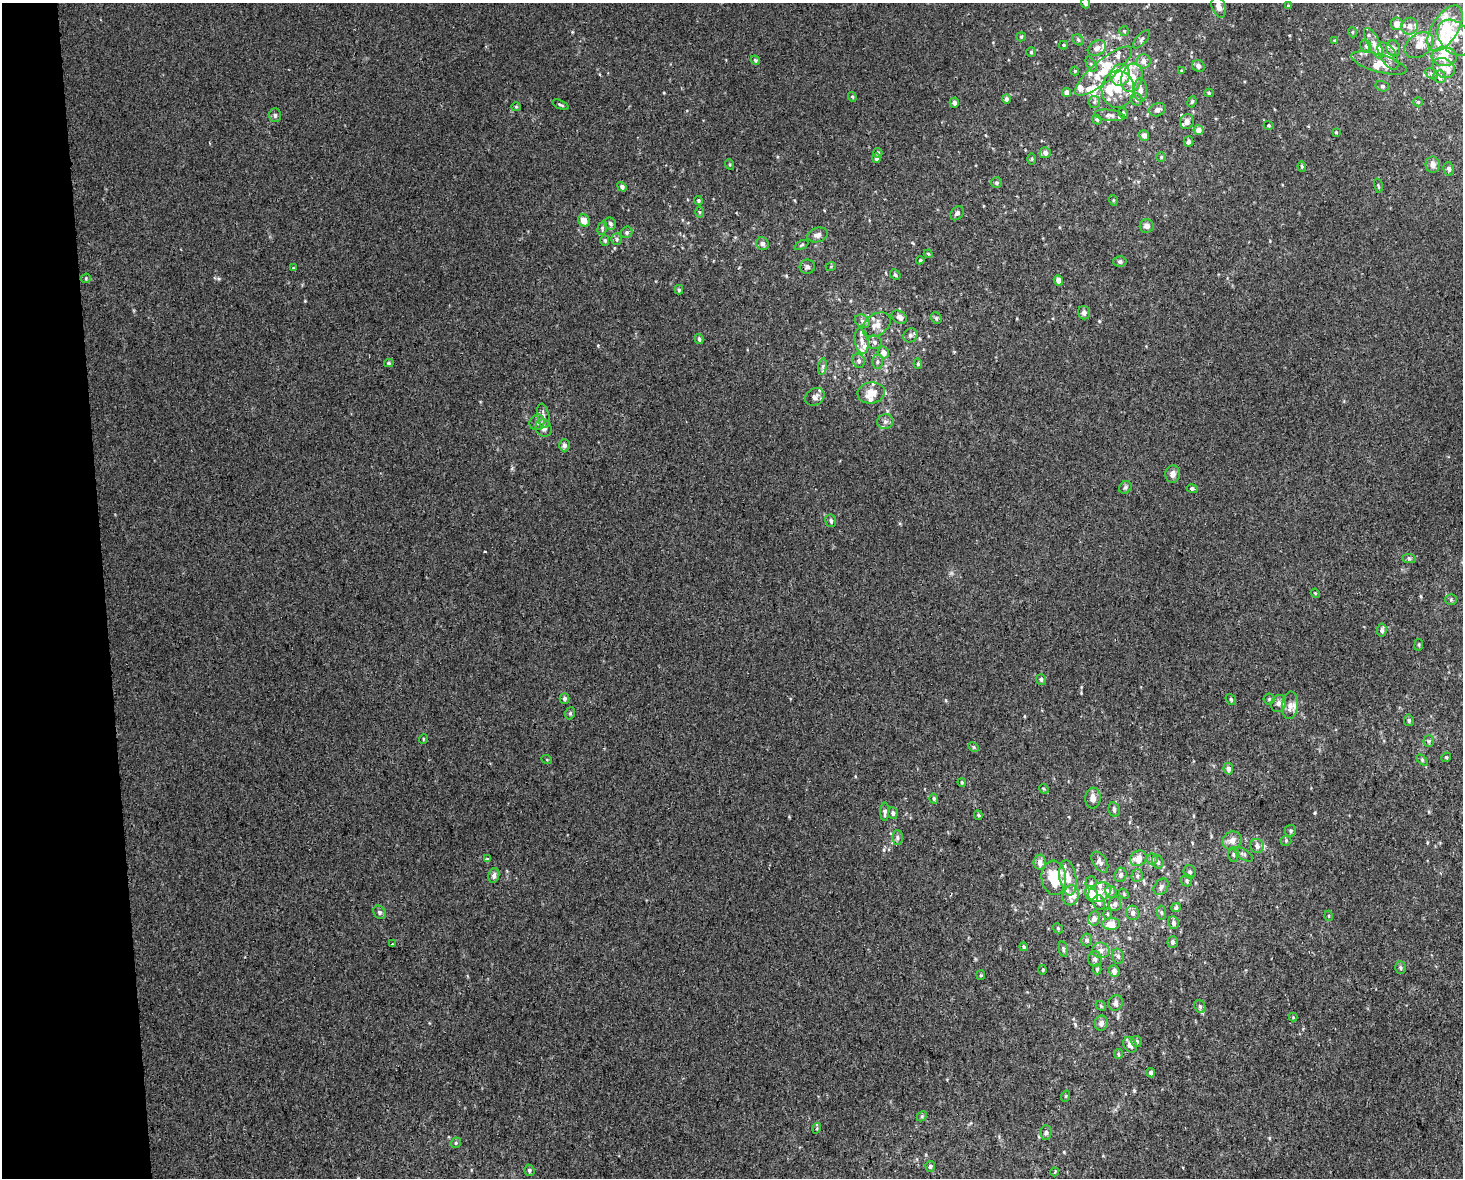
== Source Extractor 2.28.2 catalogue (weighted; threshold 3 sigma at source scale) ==
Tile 4 of 3 x 4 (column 1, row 2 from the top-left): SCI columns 22-1482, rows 2396-3571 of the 4470 x 4790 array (HDU 1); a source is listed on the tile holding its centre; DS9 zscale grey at full resolution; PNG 1465 x 1180 px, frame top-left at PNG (2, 3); each listed source drawn as its Kron ellipse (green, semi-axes under 4 px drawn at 4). Shown black and unused: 7% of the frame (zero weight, under 2 of 3 exposures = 2% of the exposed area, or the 3 px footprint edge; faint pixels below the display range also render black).
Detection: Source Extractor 2.28.2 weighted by HDU 2 'WHT'; one run over the whole footprint, this tile lists its part. Background 0.00318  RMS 0.0056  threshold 0.0251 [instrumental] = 3 sigma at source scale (4.5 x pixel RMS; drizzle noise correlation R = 1.50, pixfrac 1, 0.0396/0.0396 arcsec/px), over >= 5 px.
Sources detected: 266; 1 inside a brighter object's white glare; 1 cosmic-ray / hot-pixel residue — neither listed nor drawn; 45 inside a brighter listed object's ellipse — not listed separately; the other 219 listed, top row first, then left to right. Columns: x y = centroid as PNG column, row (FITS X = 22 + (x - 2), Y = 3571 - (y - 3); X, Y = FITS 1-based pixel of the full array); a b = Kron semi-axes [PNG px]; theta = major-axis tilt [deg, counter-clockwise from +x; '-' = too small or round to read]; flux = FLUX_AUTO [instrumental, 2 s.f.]
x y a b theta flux
1085 3 5 4 - 1.7
1288 6 4 3 - 0.6
1219 7 11 6 -69 3.4
1397 24 6 6 - 4.7
1410 26 8 8 - 3.7
1445 28 26 13 58 17
1124 31 5 5 - 0.71
1352 32 5 3 - 0.48
1021 37 5 4 - 0.66
1455 38 20 14 -49 10
1141 39 11 5 47 1.6
1078 40 6 5 - 0.89
1334 41 4 3 - 0.5
1374 43 17 6 -64 3.4
1063 45 4 4 - 0.65
1419 45 16 11 37 6.6
1366 46 6 5 - 0.97
1097 48 10 7 30 2.8
1393 48 8 7 - 2.4
1031 52 5 5 - 0.76
1388 56 15 8 -58 3.6
1444 57 12 9 -4 12
755 60 5 4 - 0.59
1143 61 7 7 - 2.8
1379 63 28 9 -16 8
1091 64 8 4 -63 1.1
1198 66 6 5 - 1.8
1444 68 12 9 -30 4.4
1075 71 4 4 - 0.52
1103 71 36 10 40 14
1182 71 4 3 - 0.6
1431 74 6 5 - 1.2
1120 75 11 9 66 15
1440 77 6 6 - 3.1
1132 78 14 10 72 11
1382 86 7 5 -14 0.99
1118 89 18 16 85 12
1140 90 11 7 -87 3.5
1067 93 4 4 - 3.7
1209 93 5 4 - 0.8
852 97 5 4 - 0.72
1006 99 5 4 - 1.3
1136 99 6 5 - 1.3
1094 102 6 5 - 1.1
1192 102 6 4 67 0.76
1418 102 5 4 - 0.64
954 103 5 4 - 1.8
560 105 8 3 -25 0.87
516 107 5 4 - 0.64
1157 110 8 6 21 2.3
1123 113 6 4 -59 0.84
275 115 7 5 89 1.1
1109 115 15 5 -6 2.2
1097 119 5 4 - 0.79
1187 122 7 6 - 3.4
1269 125 5 4 - 0.7
1198 130 5 5 - 3.7
1336 132 3 3 - 0.47
1144 135 5 5 - 2.5
1188 142 5 5 - 1.5
878 153 5 4 - 1.3
1045 153 5 5 - 2.3
1161 157 5 5 - 0.68
876 158 5 4 - 1.5
1032 159 6 4 89 0.64
729 164 5 3 - 0.57
1433 165 8 7 - 3.1
1302 166 5 4 - 0.8
1449 169 6 5 - 1.8
997 183 5 5 - 1
1378 186 7 3 -77 0.58
622 187 5 4 - 1.7
698 200 4 4 - 0.75
1113 200 5 3 - 0.52
700 212 5 4 - 0.67
957 213 8 5 51 1.4
584 220 6 5 - 4.7
610 224 6 5 - 1.5
1147 226 7 7 - 2.6
602 228 7 4 76 0.91
627 232 6 5 - 1.2
818 235 11 7 14 2.4
617 239 6 5 - 0.99
605 240 5 4 - 0.8
762 244 6 6 - 2.1
801 245 7 4 27 0.79
928 254 4 4 - 0.53
920 260 4 4 - 0.66
1120 262 6 5 - 1.1
831 266 5 3 - 0.46
807 267 7 7 - 1.5
293 268 4 4 - 0.46
895 275 6 4 -47 1.1
86 278 5 4 - 0.72
1058 280 5 4 - 3
679 290 5 4 - 0.85
1084 313 7 6 - 2.2
899 317 8 6 -29 2.9
936 318 6 5 - 0.88
862 321 8 6 -34 1.7
876 325 15 10 34 5.5
910 335 7 6 - 1.5
699 339 5 4 - 1.3
862 341 13 6 -81 3.6
875 342 7 6 - 1.6
883 353 6 5 - 3.2
859 361 7 6 - 1.8
877 362 7 5 90 1.1
389 363 5 4 - 0.75
918 364 5 4 - 0.87
823 367 8 4 81 1.2
871 393 14 10 8 8.6
815 397 10 8 34 2.5
543 416 12 6 -80 2.2
537 422 8 7 - 2.4
885 422 8 7 - 2
544 428 9 7 -54 2.3
564 445 6 5 - 1.7
1173 474 9 7 85 2.8
1125 487 7 5 45 1.1
1192 489 6 4 -11 1.4
831 521 6 5 - 1.4
1409 558 7 4 -1 0.9
1315 593 5 3 - 0.54
1451 600 5 5 - 0.8
1382 630 6 5 - 1.5
1419 645 6 3 83 0.59
1041 679 5 5 - 1.2
565 698 5 5 - 1.2
1231 699 6 4 -52 1.1
1269 699 5 5 - 0.86
1279 703 9 7 64 2.3
1290 705 14 8 85 3.5
570 713 6 5 - 0.86
1409 720 6 5 - 0.98
423 739 5 3 - 0.44
1429 741 5 5 - 0.88
974 747 5 4 - 0.87
1446 757 5 4 - 0.73
547 760 5 3 - 0.47
1422 760 6 4 -47 0.76
1228 769 6 5 - 1.9
962 782 4 3 - 0.65
1044 789 5 4 - 0.66
1093 798 10 8 85 3.7
934 799 5 4 - 0.72
1114 809 7 5 -79 1.7
885 812 9 4 89 1.7
893 813 5 5 - 1.4
978 815 5 4 - 0.74
1291 831 6 5 - 0.99
897 838 7 5 90 1.4
1232 840 10 9 - 3.8
1286 841 5 5 - 0.7
1257 846 7 6 - 2.2
1233 854 7 5 89 1
1244 854 10 5 -34 1.4
1138 858 8 7 - 6.3
487 859 3 3 - 1.2
1152 859 5 5 - 1.2
1040 862 7 6 - 3.1
1100 862 11 6 -57 2.5
1158 862 7 5 -71 1.9
1190 872 7 6 - 1.2
494 875 7 5 79 1.7
1121 875 7 6 - 1.6
1137 875 6 5 - 1.3
1054 878 17 12 -85 19
1068 878 18 8 -82 6.3
1187 881 6 5 - 1
1091 883 7 5 87 1.1
1161 887 9 6 53 2
1100 892 12 9 31 4.7
1111 892 6 5 - 1.2
1092 894 8 6 -63 8.5
1124 894 6 4 -49 0.65
1071 895 10 8 75 3.2
1099 903 7 6 - 1.6
1115 904 7 6 - 1.8
1176 907 5 4 - 1.3
379 912 7 5 -53 1.2
1161 912 7 4 -82 0.92
1133 913 7 6 - 2.3
1107 914 5 3 - 0.66
1329 916 5 3 - 0.53
1094 918 7 6 - 2.4
1173 923 6 5 - 1.7
1111 924 9 6 3 7.2
1058 928 5 4 - 0.67
1087 940 6 5 - 1.5
1173 942 5 5 - 1.3
392 944 3 2 - 0.53
1024 947 4 4 - 0.72
1063 949 8 4 -78 1
1101 950 8 7 - 2.8
1118 956 8 6 -73 1.3
1095 959 8 6 -81 1.8
1400 968 6 5 - 1
1097 969 5 4 - 0.84
1043 970 5 3 - 0.58
1114 971 6 5 - 2.6
981 975 5 4 - 0.61
1116 1003 8 7 - 2.2
1101 1006 6 4 -45 0.63
1200 1006 7 5 -69 1.2
1293 1017 4 4 - 0.48
1101 1023 7 6 - 2.3
1137 1041 6 5 - 1.3
1130 1045 8 6 -58 3.2
1118 1054 5 4 - 0.75
1151 1073 5 4 - 1.3
1066 1096 6 3 71 0.54
922 1116 6 4 46 0.73
817 1128 5 3 - 0.59
1046 1133 7 5 88 1.2
456 1143 5 5 - 0.91
930 1166 5 4 - 1.2
529 1170 5 5 - 1
1055 1172 4 3 - 0.65
Isophote crosses this tile's border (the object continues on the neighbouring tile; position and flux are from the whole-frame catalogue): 1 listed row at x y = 1085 3